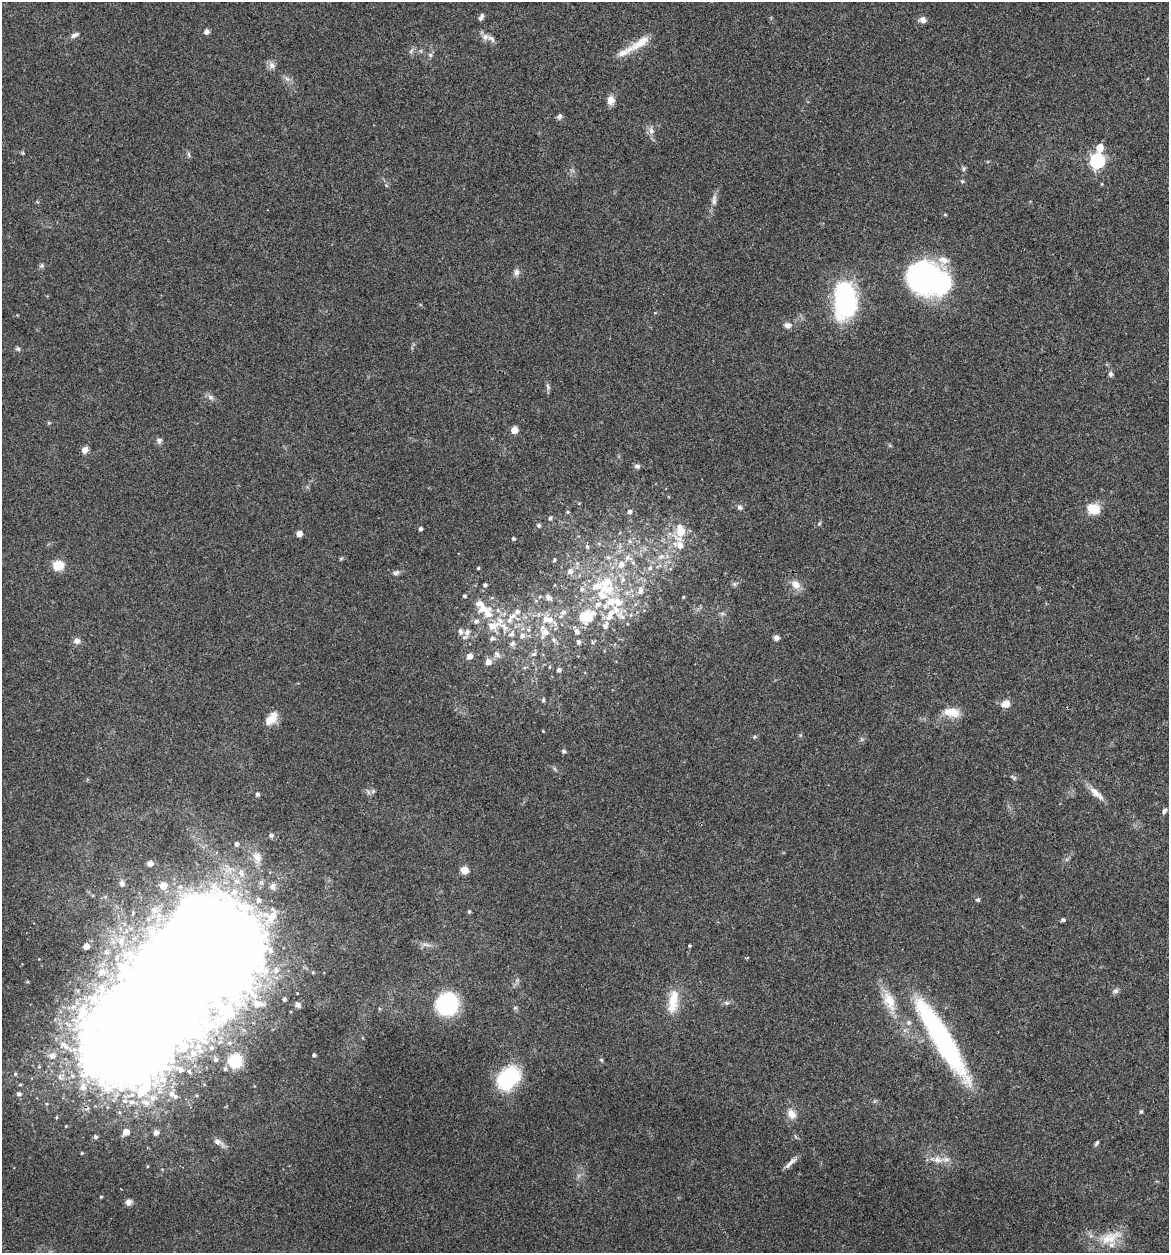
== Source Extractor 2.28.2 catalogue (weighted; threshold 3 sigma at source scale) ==
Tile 6 of 4 x 4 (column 2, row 2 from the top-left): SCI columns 1289-2455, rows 2510-3760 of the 5032 x 5014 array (HDU 1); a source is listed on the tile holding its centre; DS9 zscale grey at full resolution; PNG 1171 x 1255 px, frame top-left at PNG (2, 2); no overlay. Shown black and unused: <1% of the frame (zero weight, under 3 of 4 exposures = <1% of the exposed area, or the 3 px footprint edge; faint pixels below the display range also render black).
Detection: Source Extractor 2.28.2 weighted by HDU 2 'WHT'; one run over the whole footprint, this tile lists its part. Background 0.0606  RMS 0.0053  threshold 0.0238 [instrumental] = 3 sigma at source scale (4.5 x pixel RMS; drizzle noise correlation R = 1.50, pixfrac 1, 0.05/0.05 arcsec/px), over >= 5 px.
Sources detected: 218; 5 inside a brighter object's white glare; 1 cosmic-ray / hot-pixel residue — not listed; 35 inside a brighter listed object's ellipse — not listed separately; the other 177 listed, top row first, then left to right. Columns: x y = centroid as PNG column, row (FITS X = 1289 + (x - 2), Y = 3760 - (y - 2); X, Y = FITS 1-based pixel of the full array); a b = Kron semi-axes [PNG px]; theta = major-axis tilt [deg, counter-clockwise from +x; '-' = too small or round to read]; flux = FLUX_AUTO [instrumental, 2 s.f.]
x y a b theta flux
481 17 8 4 63 1.6
923 20 8 7 - 2.6
206 32 6 5 - 1.9
75 35 11 5 28 1.9
485 37 9 8 - 2.5
640 43 32 11 34 10
411 51 9 4 56 1
430 55 7 5 -24 1.1
272 65 10 8 -74 2.5
287 79 7 4 -19 1.3
610 100 10 8 90 4.3
559 116 7 6 - 1.6
651 131 10 8 -79 2.6
1100 147 9 7 76 6.4
23 153 6 4 -71 0.57
189 155 7 4 -71 0.87
1097 161 6 6 - 110
964 168 8 5 83 0.99
962 181 5 4 - 0.64
1102 184 4 4 - 0.47
386 185 6 4 -72 0.69
714 200 17 6 86 2.8
945 215 5 3 - 0.51
42 265 6 6 - 1.1
516 272 9 7 66 2.2
928 279 41 27 -25 120
845 300 32 17 -88 88
787 325 10 7 -7 2.4
18 349 7 5 -42 1.1
1110 374 8 6 -90 1.3
548 386 9 5 -71 1.2
210 397 9 6 -28 1.8
514 430 5 5 - 9.7
159 440 9 7 71 1.5
85 450 8 6 47 3
637 466 7 6 - 1.6
740 507 7 6 - 1.5
1093 509 12 10 -18 11
629 511 5 5 - 1.4
568 512 4 3 - 0.55
550 518 5 4 - 1.1
819 523 6 4 45 0.68
539 525 5 4 - 1.2
420 528 4 4 - 1.5
680 532 21 12 71 11
299 534 5 4 - 5.9
513 538 4 3 - 0.83
661 556 8 6 2 2
627 557 8 7 - 2.2
341 558 6 4 1 0.67
554 560 4 3 - 0.63
633 563 7 5 -68 1.2
58 565 10 9 - 10
478 568 3 3 - 0.58
650 568 6 6 - 1.4
570 571 6 6 - 2.5
396 573 9 6 25 1.6
734 584 6 5 - 1.1
485 585 4 4 - 1.2
607 585 37 21 86 30
796 585 13 11 -33 4.5
582 589 7 6 - 1.7
640 591 9 6 80 2.5
464 596 4 4 - 0.98
549 597 7 5 -38 2.2
683 597 4 3 - 0.41
563 612 7 7 - 2.2
487 613 18 11 87 8.1
513 616 14 7 31 4
586 616 9 6 16 33
621 616 14 8 -43 3.7
550 620 19 8 -38 5.8
476 621 7 6 - 1.7
605 625 12 6 79 2.8
504 627 17 10 -61 6.8
528 630 6 5 - 1.2
577 631 7 6 - 1.8
467 632 10 7 68 2.6
545 632 10 8 -31 3.8
522 636 8 7 - 2.8
492 638 6 6 - 1.6
776 638 6 6 - 2
553 640 7 6 - 1.4
77 641 8 7 - 2.7
578 642 4 4 - 1.7
512 643 9 6 64 2.1
497 654 11 7 -52 2.3
533 654 8 6 4 1.4
470 656 5 5 - 4
488 662 6 6 - 3.6
549 667 5 3 - 0.54
559 670 5 4 - 1.4
543 700 6 4 78 0.97
1005 704 8 7 - 5.9
952 712 20 11 -9 8.4
272 718 19 9 50 6.7
543 731 3 3 - 0.41
754 737 5 4 - 0.68
564 751 5 4 - 1.4
555 769 6 4 -70 0.79
1013 777 9 4 -31 0.9
373 791 7 5 45 1
1096 793 23 8 -41 5.2
257 794 5 4 - 1.3
1164 811 8 6 62 1.5
271 835 6 5 - 1.4
236 844 5 4 - 1.5
257 857 17 11 -76 5.4
150 863 5 5 - 3.9
464 870 5 5 - 14
241 873 11 8 -78 3.9
122 883 8 7 - 2.2
163 886 5 5 - 10
273 886 10 7 90 1.9
234 892 10 9 - 4.9
258 900 6 6 - 2.1
978 900 6 4 6 0.68
154 910 13 9 -8 4.9
469 912 5 4 - 0.75
272 917 17 9 51 9.5
148 919 6 6 - 1.5
1063 920 5 4 - 0.9
121 941 10 8 65 3.5
426 945 15 4 -8 2
86 946 4 4 - 6.1
689 946 4 3 - 0.56
200 949 71 51 34 2200
106 952 6 5 - 1.3
276 970 9 8 - 3.3
101 972 9 8 - 2.9
313 972 5 4 - 0.62
1115 991 9 6 21 1.5
93 999 18 16 72 12
284 999 4 4 - 1.1
673 1001 34 12 82 12
889 1001 29 13 -67 12
726 1003 7 5 -1 1.3
258 1004 20 11 2 7.6
298 1005 7 6 - 1.8
447 1005 20 18 58 52
515 1008 6 4 1 0.76
909 1022 7 7 - 1.7
941 1038 98 18 -59 100
229 1043 7 5 12 1.4
198 1046 10 8 -56 3.9
66 1047 10 8 -57 3.7
211 1048 7 6 - 1.6
193 1053 10 9 - 4.1
314 1055 4 3 - 1.2
52 1056 8 8 - 3.5
215 1059 6 5 - 1.7
601 1060 6 4 -47 0.7
235 1061 11 11 - 21
225 1069 5 4 - 1.1
180 1070 8 6 -24 2.3
15 1074 5 4 - 0.82
60 1077 11 8 70 3.4
508 1078 19 13 40 60
83 1087 12 10 -86 5.6
19 1094 6 5 - 1.7
172 1094 8 7 - 2.5
131 1102 11 7 -7 3.7
146 1103 13 8 -34 4.2
1141 1111 5 4 - 0.79
791 1114 14 9 -46 4.5
66 1126 3 3 - 0.45
126 1132 6 5 - 5.8
156 1132 5 5 - 2.7
95 1136 6 5 - 1.1
218 1142 13 7 -19 2.7
1097 1143 8 4 57 0.93
82 1153 4 3 - 0.62
938 1160 15 9 -9 4.9
790 1163 21 5 44 2.9
101 1197 4 3 - 0.61
129 1202 8 7 - 2.1
1110 1238 36 15 20 14